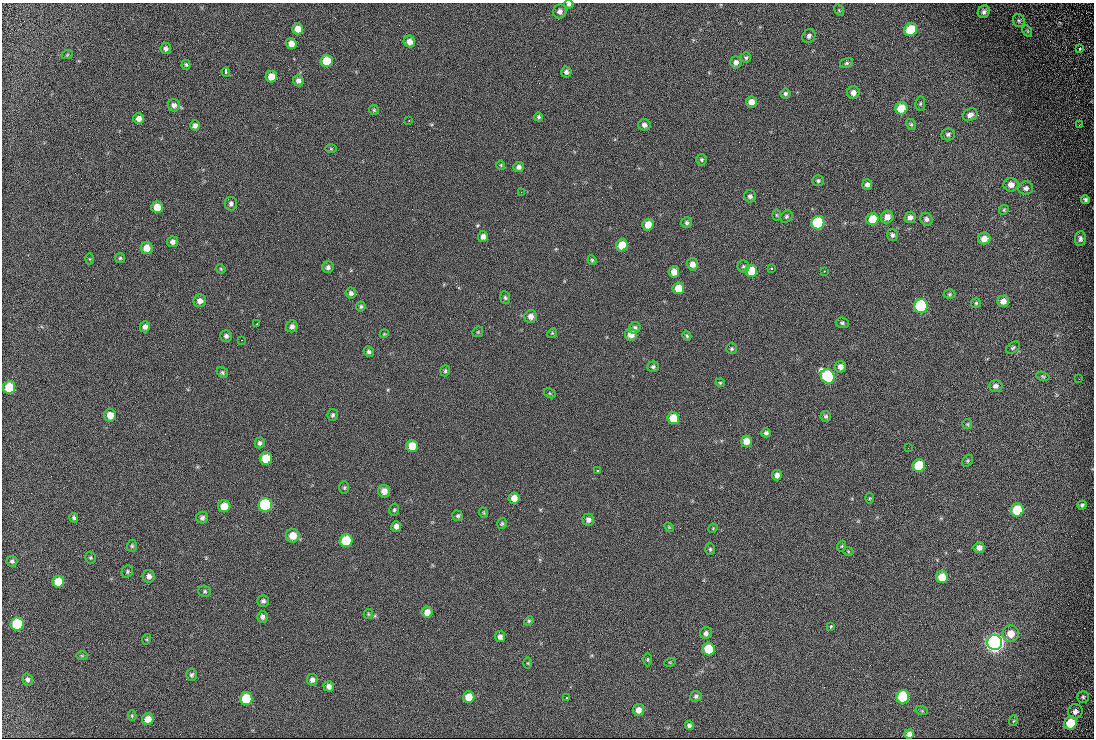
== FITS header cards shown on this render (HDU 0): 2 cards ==
NAXIS1  =                 1092
NAXIS2  =                  736

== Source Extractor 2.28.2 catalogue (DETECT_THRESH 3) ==
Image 1092 x 736 px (HDU 0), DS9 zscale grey, 1 PNG px = 1 image px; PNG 1096 x 740 px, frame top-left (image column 1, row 736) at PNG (2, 3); each listed source drawn as its Kron ellipse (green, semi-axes under 4 px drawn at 4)
Background 287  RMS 15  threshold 45.1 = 3 sigma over >= 5 px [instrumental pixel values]
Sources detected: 199; all 199 listed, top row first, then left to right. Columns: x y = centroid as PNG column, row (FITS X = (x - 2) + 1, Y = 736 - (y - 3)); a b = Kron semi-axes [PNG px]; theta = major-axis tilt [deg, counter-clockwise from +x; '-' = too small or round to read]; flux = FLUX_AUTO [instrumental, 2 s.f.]
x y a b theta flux
569 4 5 4 - 2100
839 10 6 4 -56 1200
560 11 7 6 - 3900
984 12 6 5 - 3100
1019 20 6 6 - 1500
298 29 5 5 - 10000
910 30 7 6 - 30000
1027 31 6 4 -61 1100
809 36 7 6 - 3400
409 41 6 5 - 7400
291 44 5 5 - 7700
166 49 5 5 - 2900
1080 49 3 3 - 4300
67 55 6 3 19 930
746 58 5 5 - 1700
327 61 6 6 - 24000
736 62 6 5 - 4400
847 63 7 5 17 1800
186 65 5 3 - 1500
226 72 4 3 - 4900
566 72 5 5 - 2900
271 77 6 5 - 13000
298 81 6 5 - 3800
853 93 6 6 - 5000
785 94 5 5 - 2000
751 102 5 5 - 8000
920 104 7 4 82 1600
174 105 6 6 - 4000
901 108 6 6 - 19000
374 110 5 5 - 1400
970 115 7 6 - 4700
538 117 4 4 - 1900
139 118 5 5 - 5700
409 121 2 2 - 580
911 124 6 5 - 1600
195 125 5 4 - 3800
644 125 6 6 - 4400
1079 125 2 2 - 520
948 134 7 6 - 2400
331 149 6 4 0 1000
701 160 6 5 - 1900
501 165 5 4 - 1100
519 167 5 5 - 3700
818 181 6 5 - 2100
867 184 5 5 - 3900
1011 185 7 6 - 5700
1026 188 7 6 - 3100
521 192 2 2 - 5500
750 196 6 6 - 2900
1085 200 4 4 - 2100
231 204 7 6 - 2900
157 207 6 6 - 13000
1004 210 5 4 - 1400
776 215 6 4 -89 1100
786 216 7 5 47 2000
887 217 6 6 - 7900
910 217 6 5 - 4100
872 219 6 6 - 23000
926 219 6 6 - 2900
687 223 5 5 - 2200
818 223 6 6 - 87000
648 225 6 5 - 12000
892 235 6 5 - 2400
483 236 5 5 - 3900
984 239 6 6 - 7500
1080 239 7 5 84 3300
173 242 5 5 - 3900
622 245 6 6 - 20000
147 248 6 6 - 11000
120 258 5 5 - 1500
90 259 5 3 - 1000
592 260 5 4 - 1500
692 264 6 5 - 6700
743 266 6 6 - 2100
328 267 6 5 - 2900
771 268 3 3 - 1900
221 269 5 3 - 1000
751 271 6 6 - 24000
824 271 3 2 - 760
674 272 5 5 - 9000
678 288 6 6 - 16000
351 293 5 5 - 3100
950 294 6 4 1 1500
505 298 6 5 - 1900
200 301 6 6 - 5200
1003 301 6 5 - 6100
976 303 5 5 - 1400
361 306 5 4 - 1700
921 306 7 6 - 120000
531 317 6 6 - 6000
842 323 6 5 - 2000
257 324 3 2 - 950
292 326 6 5 - 3500
145 327 6 5 - 3800
635 328 6 5 - 3000
478 332 6 4 45 1300
552 333 5 4 - 1200
384 334 4 3 - 900
631 334 6 6 - 8200
226 336 5 5 - 2500
687 336 5 4 - 1500
242 340 2 2 - 800
1013 348 8 5 36 1900
731 349 5 5 - 1500
369 352 5 5 - 2500
653 367 6 5 - 2100
840 367 5 5 - 5100
445 371 5 5 - 1800
222 372 6 5 - 1900
828 376 7 6 - 130000
1043 376 7 4 -20 1500
1079 379 2 2 - 640
720 383 4 4 - 1100
995 386 7 6 - 3700
9 387 6 6 - 31000
550 393 6 4 -30 1300
110 415 6 6 - 11000
333 415 6 5 - 2100
826 416 5 5 - 2100
673 418 6 6 - 22000
967 424 5 5 - 1100
766 433 4 4 - 2600
746 441 6 5 - 11000
260 443 5 5 - 2700
412 446 6 6 - 16000
908 448 2 2 - 1700
266 459 6 6 - 27000
968 461 6 5 - 1400
919 466 6 6 - 34000
597 470 3 2 - 1200
777 475 5 5 - 4200
344 488 6 5 - 1600
384 491 6 6 - 7400
514 498 5 5 - 8900
869 498 5 3 - 1100
265 505 7 6 - 100000
1082 505 4 3 - 1700
224 506 6 6 - 15000
394 510 6 5 - 1700
1017 510 6 6 - 34000
484 513 5 3 - 950
458 516 5 5 - 1800
74 518 5 4 - 2000
202 518 6 6 - 3200
588 520 6 5 - 4000
502 524 5 5 - 1700
396 526 5 4 - 3700
669 527 6 3 -45 960
713 528 5 3 - 900
293 536 7 7 - 13000
346 541 6 6 - 42000
132 546 6 5 - 1700
842 546 5 3 - 970
979 548 5 5 - 4800
710 549 6 5 - 1600
848 551 5 3 - 860
90 558 6 5 - 1500
12 561 5 5 - 2300
127 572 6 5 - 1800
149 576 6 6 - 4500
942 577 6 6 - 16000
58 582 6 5 - 17000
205 591 6 5 - 1600
263 601 6 6 - 2600
427 612 5 5 - 7400
368 614 5 4 - 1200
262 617 6 5 - 3100
529 621 5 4 - 1200
17 624 6 6 - 49000
830 627 4 3 - 2100
706 633 6 6 - 3100
1011 634 8 8 - 12000
500 637 5 5 - 4000
147 639 5 3 - 1000
995 643 7 7 - 730000
709 649 6 6 - 34000
82 656 6 4 -1 1100
648 660 7 3 -90 1200
670 662 6 3 17 910
528 663 6 4 -89 1100
192 675 6 5 - 2100
27 680 6 5 - 2800
312 680 6 5 - 3700
329 686 5 5 - 4100
696 696 6 5 - 2100
469 697 6 5 - 15000
903 697 6 6 - 58000
1083 697 6 6 - 2000
566 698 2 2 - 710
246 699 6 6 - 37000
638 710 6 6 - 7300
922 711 6 4 -18 1200
1075 711 7 7 - 3300
132 716 5 4 - 1200
148 719 6 6 - 11000
1013 721 5 3 - 930
1070 723 6 6 - 24000
689 725 5 4 - 2600
909 734 5 5 - 3300
At the frame edge (FLAGS 8, measured only in part): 1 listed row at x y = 569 4